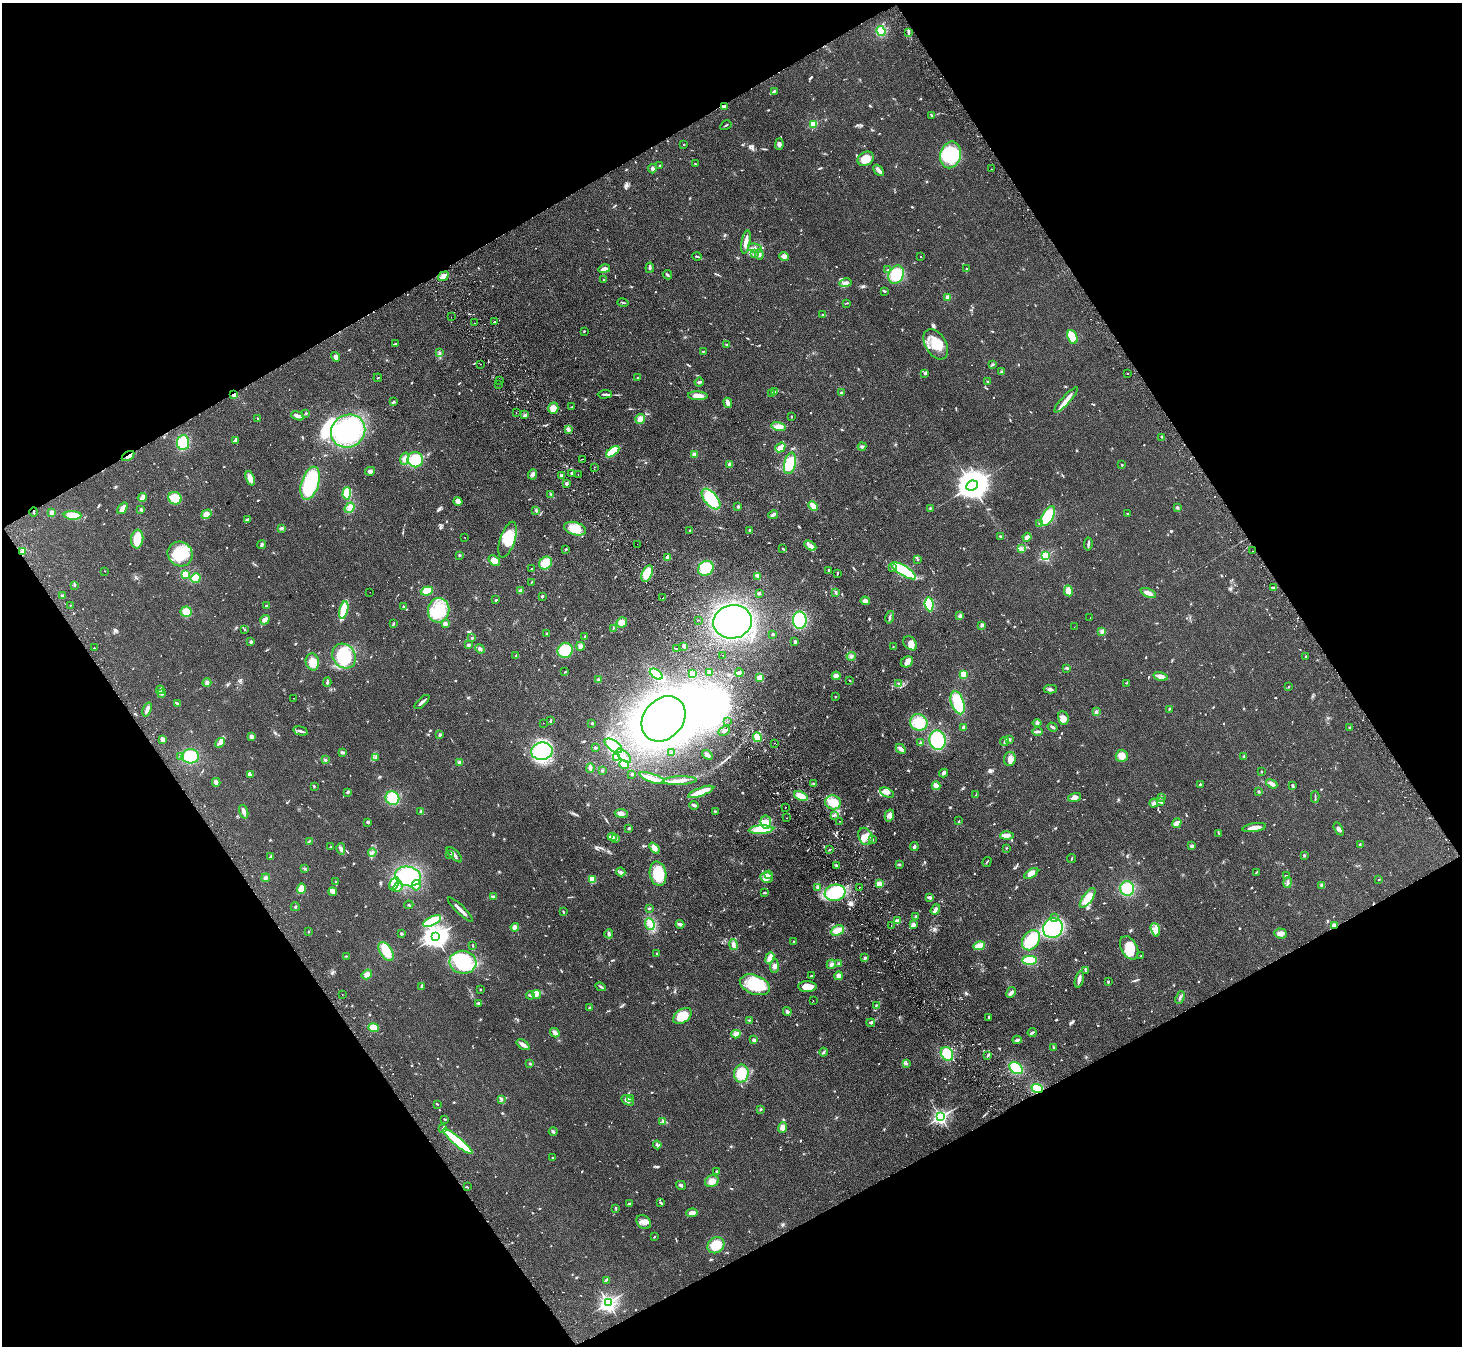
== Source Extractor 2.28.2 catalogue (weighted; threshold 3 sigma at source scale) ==
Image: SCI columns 51-5889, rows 331-5705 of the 5940 x 5898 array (HDU 1 of 3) = the unmasked area's bounding box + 8 px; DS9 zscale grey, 4 x 4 block average (1 PNG px = mean of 4 x 4 image px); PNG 1464 x 1348 px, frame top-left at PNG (2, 3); each listed source drawn as its Kron ellipse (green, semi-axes under 4 px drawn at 4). Shown black and unused: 47% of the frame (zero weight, under 2 of 3 exposures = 3% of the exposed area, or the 3 px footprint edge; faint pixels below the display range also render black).
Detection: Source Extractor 2.28.2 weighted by HDU 2 'WHT'. Background 0.0991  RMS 0.0091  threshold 0.041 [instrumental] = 3 sigma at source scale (4.5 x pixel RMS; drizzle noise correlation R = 1.50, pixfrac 1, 0.05/0.05 arcsec/px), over >= 5 px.
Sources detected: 1095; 3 too faint to see at this stretch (4 x 4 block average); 18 inside a brighter object's white glare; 40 cosmic-ray / hot-pixel residue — neither listed nor drawn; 18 coinciding with a brighter row at this scale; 58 inside a brighter listed object's ellipse — not listed separately; of the other 958, all 500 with FLUX_AUTO >= 3.55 (the completeness limit of this list) listed and drawn (458 fainter detections not listed), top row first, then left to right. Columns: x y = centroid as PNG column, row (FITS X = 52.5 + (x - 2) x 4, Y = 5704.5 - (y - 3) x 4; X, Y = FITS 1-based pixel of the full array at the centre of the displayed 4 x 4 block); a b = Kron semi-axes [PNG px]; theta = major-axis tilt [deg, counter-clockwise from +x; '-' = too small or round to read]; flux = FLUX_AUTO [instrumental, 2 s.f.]
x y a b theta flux
881 31 5 4 - 77
908 32 3 2 - 7.8
774 91 3 3 - 6.4
724 106 3 2 - 14
931 115 3 2 - 4.9
813 124 2 2 - 320
726 125 6 2 31 6.2
684 144 2 2 - 13
779 144 6 4 88 14
950 155 13 10 77 270
866 159 8 6 31 64
695 164 2 2 - 3.7
660 166 2 2 - 4.1
652 169 4 3 - 13
991 169 2 2 - 3.6
879 170 6 3 -48 20
746 242 12 3 80 50
755 248 7 3 -11 14
754 253 4 2 - 8.2
759 254 5 3 - 15
697 256 4 2 - 6.6
784 256 5 4 - 20
921 256 2 2 - 4.2
650 268 5 2 - 7.8
604 269 6 3 13 30
966 269 3 2 - 4.3
888 270 4 2 - 5.3
667 275 5 2 - 9.8
896 275 9 7 64 170
443 276 6 3 37 39
603 280 2 2 - 3.7
846 283 6 3 14 21
884 291 2 2 - 6.1
948 297 2 2 - 140
623 302 6 2 -14 5.1
847 303 3 2 - 4.1
822 315 4 2 - 4.6
451 317 2 2 - 6
494 322 2 2 - 20
475 323 2 2 - 12
584 331 2 2 - 4.1
1072 337 7 4 -67 120
395 344 2 2 - 3.8
936 344 16 10 -59 100
727 345 4 2 - 5.1
703 351 2 2 - 4.2
440 353 4 2 - 6.3
336 357 5 3 - 20
481 364 2 2 - 5.3
993 365 3 2 - 7.2
1002 372 3 2 - 9.2
925 373 3 3 - 11
1127 373 2 2 - 14
378 378 4 2 - 4.2
638 378 3 2 - 4.8
500 381 2 2 - 8.9
699 382 5 3 - 8.1
987 382 3 2 - 5.1
499 384 2 2 - 10
775 391 3 2 - 4.1
771 393 4 2 - 6.4
841 393 3 2 - 6.4
605 394 7 2 2 13
234 395 3 3 - 13
698 396 9 4 -3 42
1066 400 17 3 47 36
394 401 2 2 - 4.4
728 403 5 2 - 39
572 407 2 2 - 5.7
553 408 6 5 - 42
306 413 3 2 - 4.3
516 413 2 2 - 7.5
525 415 4 2 - 9.4
298 416 6 2 -19 28
791 417 2 2 - 4.2
257 419 3 2 - 4.4
640 419 5 4 - 37
779 427 7 4 -14 45
568 429 4 3 - 15
348 431 18 16 33 710
1161 437 3 2 - 3.6
236 440 4 2 - 11
183 442 7 6 - 150
862 446 4 3 - 9.6
780 447 5 3 - 51
613 452 8 4 37 140
694 454 4 3 - 11
128 456 7 2 33 17
405 459 6 4 73 25
582 459 2 2 - 6.3
415 460 8 7 - 120
790 463 11 5 78 140
730 464 2 2 - 100
1122 465 3 2 - 4
594 467 2 2 - 3.6
370 471 5 3 - 14
572 473 3 2 - 4.9
532 474 5 4 - 16
561 475 3 3 - 9.9
578 475 2 2 - 4.3
250 478 7 4 -68 44
310 483 17 8 73 360
566 484 4 2 - 9.9
972 485 6 5 - 11000
347 493 6 4 88 93
551 494 3 2 - 4.4
142 497 4 3 - 21
175 498 7 6 - 99
711 499 12 6 -50 240
458 501 4 4 - 20
738 506 3 3 - 5.4
813 506 5 3 - 31
123 508 6 3 53 37
350 508 6 4 53 29
930 508 2 2 - 3.6
1177 508 3 2 - 5.1
141 510 3 2 - 8.3
536 511 3 2 - 3.6
34 512 4 2 - 4.4
52 513 2 2 - 130
206 514 5 4 - 29
1128 514 3 2 - 5.1
73 515 9 4 -3 85
773 515 5 2 - 16
1048 516 11 5 60 210
247 519 4 2 - 8.6
1040 524 3 2 - 4.9
281 528 4 3 - 7.8
575 529 11 6 -17 82
690 530 2 2 - 4.7
750 530 3 2 - 4.2
1000 536 3 2 - 4.3
465 537 2 2 - 3.7
1027 537 4 3 - 20
137 539 9 6 84 99
508 540 18 7 72 120
637 544 2 2 - 4.4
1088 544 6 2 83 11
262 545 4 3 - 10
810 546 6 3 -31 31
566 549 2 2 - 4.3
783 549 4 2 - 4.4
1021 549 3 2 - 4.2
22 551 4 2 - 5.6
1252 551 2 2 - 4
180 554 13 12 - 200
459 555 3 2 - 4.6
1045 556 2 2 - 550
668 557 3 3 - 50
918 559 3 2 - 6
494 561 6 4 -37 43
546 563 7 6 - 77
532 568 2 2 - 19
706 568 8 7 - 140
892 568 4 3 - 8.4
829 570 3 2 - 5.9
105 571 2 2 - 3.6
904 571 14 5 -31 340
837 573 3 2 - 4.9
185 574 2 2 - 310
647 574 9 5 68 87
758 576 4 3 - 14
195 578 5 4 - 67
532 582 3 2 - 3.7
74 585 3 2 - 5.6
1274 588 2 2 - 10
427 591 6 4 20 61
520 591 4 3 - 12
1068 591 5 3 - 65
370 592 2 2 - 31
836 592 4 2 - 7.5
759 593 3 3 - 7.8
1148 593 8 3 -24 25
63 596 3 2 - 11
542 596 3 2 - 6.5
662 598 2 2 - 10
496 600 2 2 - 7.2
865 601 4 3 - 28
929 604 7 4 -84 110
70 605 2 2 - 3.6
266 606 3 2 - 9.3
404 607 3 2 - 3.8
344 610 9 4 77 180
439 610 12 10 82 120
186 612 5 5 - 55
960 616 4 3 - 11
890 617 6 2 77 9
1090 618 2 2 - 4.8
265 620 5 3 - 25
698 620 2 2 - 10
800 620 9 7 -88 230
733 622 19 16 9 950
622 623 5 5 - 38
393 624 3 2 - 5.9
445 624 3 3 - 20
982 625 2 2 - 70
1074 627 2 2 - 3.7
613 628 3 2 - 5.3
244 630 3 2 - 3.7
1102 632 3 2 - 5.8
547 634 2 2 - 4.5
773 634 3 2 - 6.5
585 637 3 2 - 6.6
472 638 3 2 - 5.1
251 642 3 2 - 9.4
795 642 3 3 - 8.1
910 643 8 6 -45 33
468 645 4 3 - 7.3
580 646 4 4 - 16
684 646 3 2 - 28
893 647 2 2 - 6.3
94 648 2 2 - 73
480 649 5 3 - 12
676 649 2 2 - 8
565 650 8 7 - 170
723 655 2 2 - 5.3
344 656 13 11 -53 240
516 656 2 2 - 4.1
851 656 4 3 - 12
1306 656 2 2 - 3.7
312 662 8 6 -77 62
907 662 6 5 - 21
1067 668 2 2 - 4
565 672 3 2 - 3.6
709 672 2 2 - 29
692 673 3 3 - 11
739 673 4 4 - 11
656 674 7 4 -36 140
964 674 2 2 - 290
836 676 4 4 - 25
1160 676 7 3 -16 39
760 678 4 3 - 43
598 680 4 3 - 10
850 680 2 2 - 4.6
327 682 5 2 - 7.8
207 683 4 4 - 13
1126 683 3 2 - 3.9
898 684 3 2 - 5.7
1289 687 2 2 - 4.6
1050 689 6 3 -2 13
160 690 4 2 - 8.7
162 693 3 3 - 7.8
835 697 2 2 - 3.8
293 698 2 2 - 5.7
422 702 9 2 42 14
177 703 4 2 - 7.7
958 703 12 6 -72 170
147 709 7 3 69 24
1169 709 3 2 - 4.2
1096 712 3 2 - 18
1063 718 7 5 -80 25
664 719 25 19 48 1400
550 721 2 2 - 7.8
727 721 2 2 - 15
919 722 9 8 - 100
543 723 2 2 - 4.1
592 723 2 2 - 5.2
1037 723 4 2 - 7.6
964 727 3 2 - 9
1053 727 5 2 - 7.9
1350 728 3 2 - 4.9
301 731 7 2 -13 12
724 731 6 2 27 8.2
1038 731 5 2 - 14
440 735 4 2 - 6.8
252 736 4 3 - 12
757 737 5 4 - 55
163 739 3 3 - 19
1009 739 3 2 - 5.7
937 740 10 8 -79 280
1004 742 4 2 - 6
220 743 5 2 - 26
774 743 2 2 - 4.3
920 743 3 2 - 6.6
613 746 10 5 -35 51
595 748 2 2 - 8.3
901 749 5 3 - 22
542 751 11 8 7 370
342 752 3 3 - 8.9
672 753 3 2 - 3.9
707 755 5 3 - 19
190 756 9 7 -1 150
624 756 9 3 -44 22
1122 756 6 6 - 43
180 757 4 2 - 7.5
617 757 3 3 - 9.7
1244 757 4 2 - 8.7
376 758 3 2 - 5
1010 759 7 6 - 25
325 760 3 2 - 5.7
460 763 2 2 - 87
624 765 5 4 - 16
590 768 5 3 - 13
602 770 2 2 - 4.1
1261 771 2 2 - 3.7
944 773 4 2 - 17
250 774 4 3 - 9
632 774 3 2 - 4.2
652 778 13 3 -20 39
680 781 17 4 2 41
216 782 4 3 - 16
814 784 3 2 - 6.5
1272 784 6 3 -30 28
1200 785 3 2 - 11
314 786 2 2 - 5.4
936 786 4 3 - 41
1293 786 3 2 - 12
348 792 4 2 - 11
701 792 13 3 21 120
1259 792 2 2 - 7.6
887 793 7 4 -26 21
976 795 4 2 - 4.5
801 796 7 4 -22 56
1074 797 7 4 15 27
1161 797 2 2 - 3.6
1315 797 6 2 -88 7.3
392 798 7 6 - 120
1160 801 4 3 - 11
833 802 8 7 - 100
1154 803 4 3 - 13
694 805 4 2 - 16
785 807 2 2 - 3.6
715 811 3 2 - 4.4
244 812 7 3 -72 21
421 812 3 3 - 7.4
621 813 6 4 -10 19
834 815 2 2 - 4.8
889 815 6 4 76 23
786 818 2 2 - 11
839 821 2 2 - 3.9
959 821 4 2 - 4.9
368 822 3 3 - 7.8
766 822 6 5 - 33
1177 823 5 3 - 30
629 828 2 2 - 8.6
1254 828 12 3 9 42
1339 829 7 3 -62 16
761 830 12 4 3 140
1219 833 2 2 - 4
865 836 9 6 -65 40
1007 836 7 3 2 26
612 837 4 2 - 11
616 839 3 2 - 3.8
872 840 3 2 - 4.9
309 841 3 2 - 5.1
1360 844 4 2 - 3.9
914 846 4 3 - 11
1192 846 3 2 - 16
331 847 3 2 - 6.8
654 848 6 4 -50 34
1007 848 2 2 - 3.5
341 849 6 3 -76 15
830 850 2 2 - 8.7
372 853 4 2 - 9
450 854 4 2 - 4.2
454 855 10 3 -46 19
1304 855 3 2 - 5.1
271 857 4 3 - 10
1071 859 4 2 - 4.6
987 862 5 2 - 5.5
899 864 4 2 - 4.7
836 865 4 3 - 6.8
305 869 3 2 - 4.8
621 872 4 2 - 8
1256 872 4 2 - 4.5
1031 873 8 4 32 32
658 874 12 8 -80 170
768 875 2 2 - 31
408 876 13 9 -12 350
1286 876 2 2 - 6.9
266 878 4 3 - 13
767 878 6 5 - 27
592 879 4 3 - 63
1379 879 2 2 - 3.9
335 882 4 2 - 5.6
1288 882 5 2 - 13
879 883 4 3 - 31
394 884 7 4 62 28
416 885 5 3 - 13
1322 885 4 3 - 9.5
398 887 5 4 - 21
817 887 3 2 - 15
859 887 2 2 - 3.7
301 888 5 3 - 72
1127 889 7 7 - 130
333 892 4 4 - 21
764 893 3 2 - 8
835 893 10 8 9 280
493 897 3 2 - 4.4
930 897 4 3 - 11
1088 898 11 4 54 100
409 905 4 2 - 4.3
295 907 4 2 - 5.4
649 908 3 2 - 4.7
935 909 5 3 - 17
460 910 17 2 -44 36
563 911 3 2 - 4.4
916 916 2 2 - 4.5
1055 918 3 2 - 4.4
432 921 10 4 26 230
897 921 4 3 - 23
650 924 6 4 -67 27
680 924 4 3 - 12
891 925 2 2 - 3.7
913 925 4 3 - 15
1334 925 4 3 - 16
515 927 4 4 - 24
1053 928 10 9 - 300
837 930 7 5 24 45
1155 930 7 4 -72 26
308 932 3 2 - 3.8
1280 933 6 5 - 28
401 934 2 2 - 9.8
609 934 4 3 - 9.6
435 937 4 3 - 5100
1031 940 11 8 57 180
794 942 2 2 - 3.6
733 945 5 3 - 18
473 946 3 2 - 3.7
979 946 6 4 15 50
1129 948 12 8 -61 120
386 951 10 6 -57 100
657 954 3 2 - 4.5
346 956 4 2 - 4.3
1141 956 2 2 - 6.5
770 958 6 2 69 78
865 958 3 3 - 6.4
1029 960 7 4 1 160
463 962 13 11 -8 290
838 963 3 2 - 6
831 964 5 4 - 12
774 966 7 3 86 16
1086 971 2 2 - 3.6
367 974 5 4 - 19
811 976 3 2 - 4
839 976 4 4 - 20
1079 979 8 2 77 29
1108 981 2 2 - 5.7
755 985 15 9 -20 200
421 986 2 2 - 4.1
601 987 5 2 - 8.9
807 987 9 5 -1 64
480 990 2 2 - 6.6
1011 992 6 3 60 17
537 994 4 3 - 16
342 995 2 2 - 4.6
530 995 4 3 - 8.9
1180 998 7 2 70 11
813 1000 2 2 - 5.7
479 1003 4 2 - 9.3
876 1006 3 2 - 4.7
590 1008 3 2 - 5.9
787 1012 4 4 - 9.9
682 1016 10 6 33 130
989 1017 2 2 - 15
749 1020 2 2 - 4.7
871 1023 4 3 - 8.6
373 1028 5 4 - 77
555 1033 5 3 - 21
1032 1033 4 2 - 9
736 1034 4 3 - 26
754 1040 2 2 - 20
1017 1040 4 4 - 10
523 1045 7 3 -34 25
1053 1047 3 2 - 4.6
824 1052 4 2 - 8.4
947 1054 7 5 -58 140
988 1055 4 2 - 4.6
530 1064 2 2 - 6.1
906 1064 2 2 - 4.6
1016 1068 7 5 -36 130
741 1073 9 7 81 130
1037 1088 6 4 -20 160
501 1099 3 2 - 13
631 1099 3 2 - 5.2
627 1101 7 3 -31 33
437 1104 3 2 - 4.6
761 1109 3 2 - 5
940 1117 2 2 - 1500
445 1119 3 2 - 4.4
663 1122 2 2 - 4.5
783 1128 5 4 - 30
443 1129 3 2 - 4.8
553 1132 4 2 - 9
458 1141 19 4 -40 300
657 1145 4 2 - 6.3
552 1158 2 2 - 6
716 1171 2 2 - 5.4
712 1181 7 5 22 41
681 1185 5 3 - 10
467 1187 4 2 - 4.8
660 1203 4 2 - 4.8
630 1204 3 2 - 12
616 1208 3 2 - 6.2
692 1213 6 3 3 24
644 1222 8 6 -41 29
654 1237 2 2 - 4
716 1245 9 7 39 110
606 1280 4 2 - 6.2
608 1303 3 2 - 2300
Overlapping masked pixels (flux is a lower limit): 6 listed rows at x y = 234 395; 128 456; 34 512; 1334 925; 1037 1088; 458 1141
Diffuse or blended objects may show on this block-average render without a row.